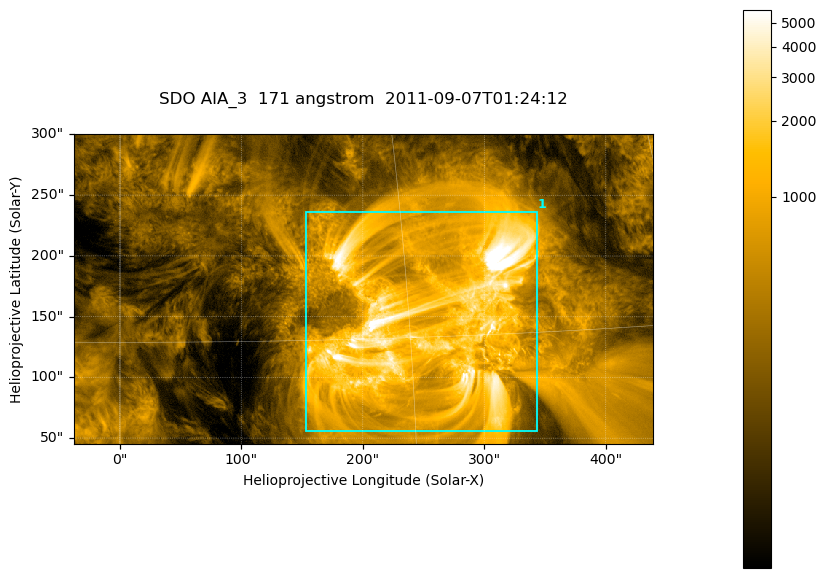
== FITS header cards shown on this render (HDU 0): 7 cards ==
TELESCOP= 'SDO     '           /
INSTRUME= 'AIA_3   '           /
WAVELNTH=                  171 /
WAVEUNIT= 'angstrom'           /
DATE-OBS= '2011-09-07T01:24:12.34' /
CTYPE1  = 'HPLN-TAN'           /
CTYPE2  = 'HPLT-TAN'           /

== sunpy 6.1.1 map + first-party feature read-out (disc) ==
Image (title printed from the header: SDO AIA_3  171 angstrom  2011-09-07T01:24:12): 795 x 425 px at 0.599 arcsec/px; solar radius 952 arcsec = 1588 px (partial field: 4.3% of the solar disc is inside the frame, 100% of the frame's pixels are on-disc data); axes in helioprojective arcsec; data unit not stated in the header (colour bar unlabelled)
Pointing: header CRPIX1/2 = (2050.96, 2049.84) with CRVAL1/2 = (0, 0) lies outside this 795 x 425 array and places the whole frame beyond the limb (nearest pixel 1.29 R_sun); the SolarSoft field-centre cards XCEN/YCEN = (200.3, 172.8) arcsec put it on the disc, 1744 arcsec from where CRPIX/CRVAL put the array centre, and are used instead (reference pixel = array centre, CRVAL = XCEN/YCEN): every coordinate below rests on XCEN/YCEN
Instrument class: DISC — disc imager (sunpy class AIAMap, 171 A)
Bright regions (active regions / flare kernels): reference = the on-disc median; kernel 7 px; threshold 5 sigma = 1359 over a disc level ~304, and >= 1.15x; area >= 337 px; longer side >= 5 px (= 3 arcsec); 1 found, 1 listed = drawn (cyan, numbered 1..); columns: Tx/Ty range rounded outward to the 2 arcsec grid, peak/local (2 s.f.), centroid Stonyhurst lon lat
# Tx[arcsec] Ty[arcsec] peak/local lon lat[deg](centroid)
1 152..344 56..236 27 +16 +16